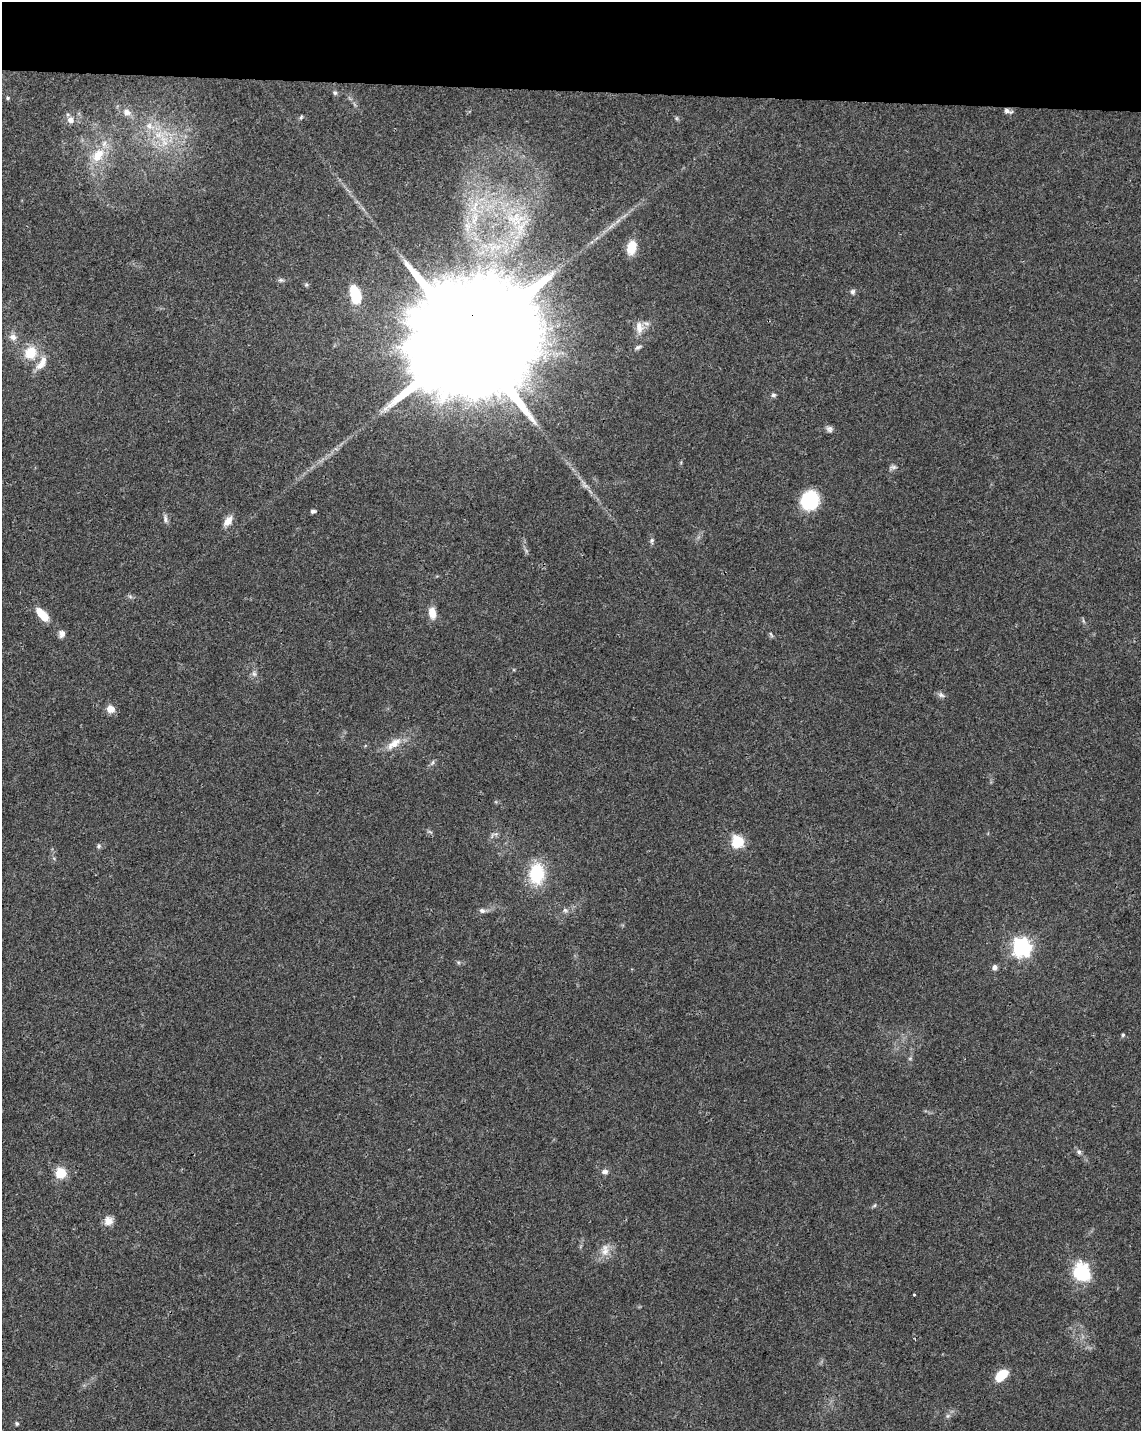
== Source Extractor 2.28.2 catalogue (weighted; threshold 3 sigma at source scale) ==
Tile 3 of 4 x 3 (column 3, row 1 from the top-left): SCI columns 2280-3418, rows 3087-4515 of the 4568 x 4800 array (HDU 1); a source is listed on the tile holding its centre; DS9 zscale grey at full resolution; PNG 1143 x 1433 px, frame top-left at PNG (2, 2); no overlay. Shown black and unused: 6% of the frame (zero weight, under 3 of 4 exposures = <1% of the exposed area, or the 3 px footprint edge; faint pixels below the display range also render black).
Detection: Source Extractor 2.28.2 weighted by HDU 2 'WHT'; one run over the whole footprint, this tile lists its part. Background 0.0473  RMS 0.0036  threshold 0.0163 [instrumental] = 3 sigma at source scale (4.5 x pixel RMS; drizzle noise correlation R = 1.50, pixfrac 1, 0.0396/0.0396 arcsec/px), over >= 5 px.
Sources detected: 61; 1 too faint to see at this stretch — not listed; the other 60 listed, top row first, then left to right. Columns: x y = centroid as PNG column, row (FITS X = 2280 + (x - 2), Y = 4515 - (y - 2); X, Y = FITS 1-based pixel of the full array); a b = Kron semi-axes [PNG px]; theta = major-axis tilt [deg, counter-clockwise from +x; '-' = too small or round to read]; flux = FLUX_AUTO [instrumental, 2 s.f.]
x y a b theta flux
335 93 6 5 - 0.71
8 98 5 4 - 0.52
1008 111 11 5 -17 1.3
127 112 10 8 -13 2.3
301 117 7 4 46 0.55
676 118 6 4 90 0.53
71 120 9 8 - 2.3
149 126 14 10 -30 4
164 141 20 10 -71 7
98 155 22 14 52 9.2
481 199 10 3 21 1.4
618 221 9 3 45 1.1
631 247 12 8 76 8.3
281 280 6 5 - 0.75
853 292 7 6 - 0.88
355 294 26 14 -75 11
639 328 18 12 -85 4.1
13 337 11 9 -15 2.1
469 341 45 26 81 24000
638 347 10 5 25 0.97
31 353 14 13 - 9.1
41 363 21 9 56 4.3
773 395 6 6 - 0.85
829 429 9 8 - 1.2
893 467 9 6 0 1
810 500 14 13 - 27
313 511 6 4 5 0.83
165 519 12 5 -85 1.2
228 521 14 8 50 3.1
652 541 8 6 -84 0.86
130 596 7 4 -20 0.65
432 613 14 8 -82 4.4
42 614 19 8 -48 6.1
62 634 10 7 88 1.6
771 634 9 4 -63 0.58
254 674 9 6 -63 1.1
941 695 10 6 -27 1.2
110 709 9 8 - 3.2
394 744 23 10 36 5.4
432 763 9 4 55 0.81
496 834 11 5 0 1.1
738 842 6 6 - 40
99 846 7 6 - 0.81
536 874 24 17 88 16
565 910 6 6 - 0.85
482 911 9 6 -14 1.2
1021 947 7 7 - 160
995 967 6 5 - 1.5
1123 1035 4 4 - 0.52
910 1058 6 4 1 0.48
1079 1152 7 6 - 1
605 1171 9 6 2 1.3
61 1173 6 5 - 27
874 1205 6 4 45 0.51
108 1221 12 11 - 2.7
605 1250 19 10 87 3.8
1082 1272 19 16 -65 19
914 1294 2 2 - 0.35
1001 1375 12 7 41 10
17 1424 5 4 - 0.51
Overlapping masked pixels (flux is a lower limit): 1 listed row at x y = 469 341